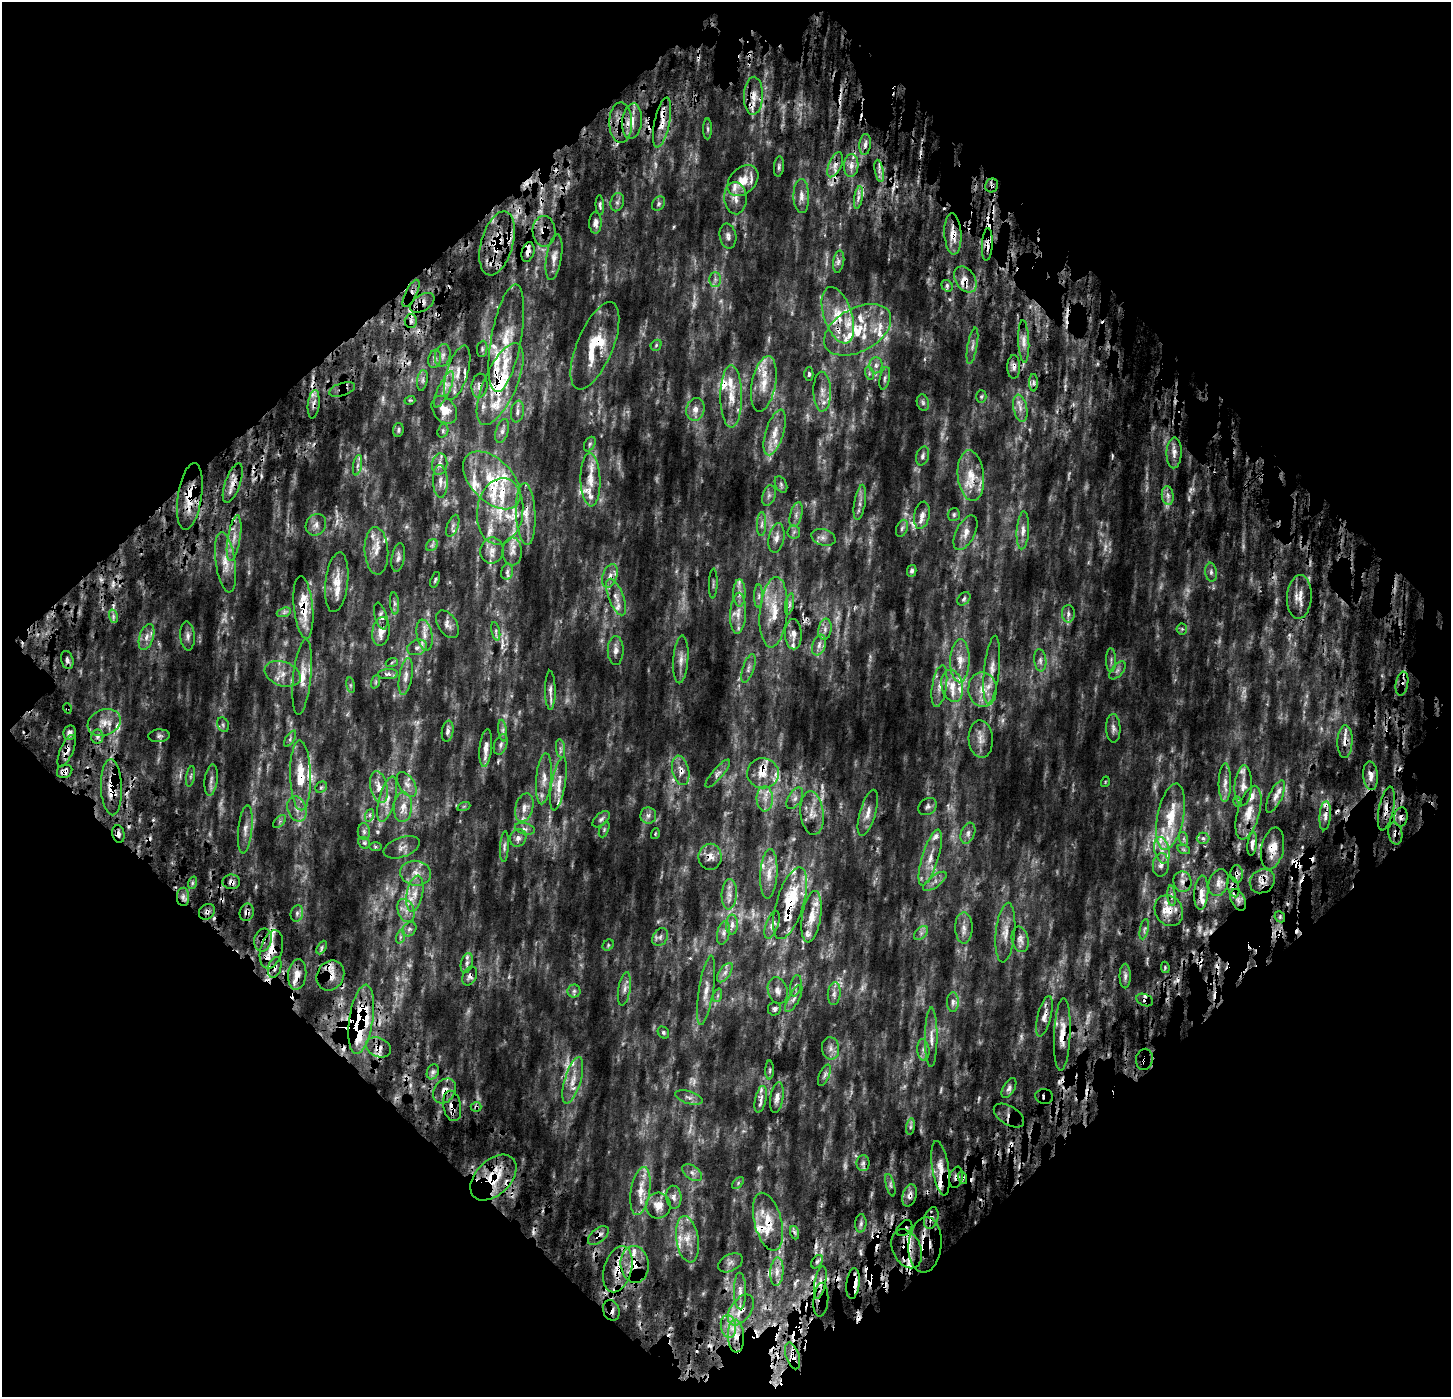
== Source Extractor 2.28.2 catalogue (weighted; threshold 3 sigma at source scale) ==
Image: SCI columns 143-1591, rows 151-1545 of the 1696 x 1693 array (HDU 1 of 3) = the unmasked area's bounding box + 8 px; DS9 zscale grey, full resolution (1 PNG px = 1 image px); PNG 1453 x 1399 px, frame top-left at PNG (2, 2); each listed source drawn as its Kron ellipse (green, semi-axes under 4 px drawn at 4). Shown black and unused: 47% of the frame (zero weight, under 4 of 9 exposures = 19% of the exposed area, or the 3 px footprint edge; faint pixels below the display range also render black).
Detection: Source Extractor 2.28.2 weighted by HDU 2 'WHT'. Background 0.193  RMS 0.039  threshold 0.158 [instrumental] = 3 sigma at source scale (4.09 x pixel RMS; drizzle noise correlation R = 1.36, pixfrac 0.8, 0.0396/0.0396 arcsec/px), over >= 5 px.
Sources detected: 537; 50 too faint to see at this stretch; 45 cosmic-ray / hot-pixel residue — neither listed nor drawn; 91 inside a brighter listed object's ellipse — not listed separately; the other 351 listed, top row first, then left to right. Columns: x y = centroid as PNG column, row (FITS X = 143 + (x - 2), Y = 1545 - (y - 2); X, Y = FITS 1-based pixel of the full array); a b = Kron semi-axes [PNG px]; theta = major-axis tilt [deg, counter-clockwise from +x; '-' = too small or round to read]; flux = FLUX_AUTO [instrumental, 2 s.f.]
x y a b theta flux
753 96 19 9 88 41
632 121 18 10 84 42
662 122 25 7 78 46
621 123 20 11 -89 59
708 129 10 4 -90 6.6
865 144 10 5 84 13
835 165 13 6 67 22
851 165 11 7 87 21
779 166 10 5 85 7.9
879 171 11 3 -80 12
743 181 18 12 45 64
992 186 7 6 - 11
801 196 17 8 -88 26
735 198 16 11 -85 31
858 198 11 4 81 12
617 202 9 6 75 10
659 204 8 6 56 8.1
600 205 10 4 -87 7.5
595 223 10 6 89 16
544 231 15 11 -89 34
953 234 21 8 -87 45
728 236 12 8 -81 16
497 243 33 16 74 110
987 244 16 5 86 20
528 252 10 6 74 18
554 257 23 7 81 28
839 262 11 5 81 12
715 279 7 6 - 9.8
965 279 14 9 -57 27
947 286 6 5 - 7
411 293 15 5 64 19
422 303 13 8 32 26
838 315 29 14 -72 100
411 321 6 6 - 12
858 330 36 21 29 190
506 338 55 15 79 120
1024 341 21 5 -87 22
656 345 6 5 - 5.3
595 346 47 18 68 140
972 346 18 5 80 15
482 349 8 5 82 6.9
443 355 11 7 78 15
435 359 9 6 78 11
876 365 8 6 90 14
1014 367 11 6 89 16
457 373 28 10 73 52
869 373 7 4 -73 7.3
809 374 7 4 89 7.3
885 378 11 5 78 8.9
422 380 10 5 80 8.8
1033 383 9 4 90 7.9
500 384 44 16 66 190
764 384 28 12 79 68
480 386 12 8 84 17
342 389 13 6 17 18
444 389 19 6 65 27
822 392 20 9 -89 35
731 397 31 11 -90 70
981 397 6 5 - 5.2
410 400 5 3 - 3.2
923 403 8 6 -74 8.5
314 404 14 5 83 19
1020 408 14 6 -78 23
695 409 11 9 76 23
444 410 15 11 -54 39
517 412 11 6 81 13
398 430 7 5 83 6.3
443 431 7 5 71 7.2
502 431 12 6 74 16
775 432 24 9 73 49
590 444 8 5 61 7
1174 453 15 7 88 24
923 456 10 6 74 12
440 464 11 7 82 18
357 465 10 4 79 11
971 476 25 13 -84 76
492 480 35 21 -45 180
590 480 26 10 -88 59
440 481 16 7 -88 25
233 483 20 7 70 31
781 484 9 5 -65 8.8
769 496 10 6 73 12
1168 496 9 6 -83 16
190 497 33 12 81 87
860 502 18 5 81 18
500 511 33 23 82 170
526 514 31 9 -87 51
796 515 13 6 75 16
922 515 14 7 79 22
954 515 6 6 - 6.6
762 524 12 4 89 12
316 525 11 10 - 21
453 526 11 5 69 12
902 528 9 5 71 8.3
1023 530 19 6 87 25
794 532 7 6 - 9
965 533 19 9 63 29
823 537 12 8 -17 18
234 538 23 6 80 35
776 538 15 7 79 23
432 545 7 5 46 7.8
376 551 24 12 -87 45
492 551 13 11 80 31
512 551 14 9 -88 24
398 558 14 6 81 15
225 562 30 10 -82 52
912 571 6 5 - 8.5
507 572 8 6 76 9.6
1211 572 9 6 -84 10
610 576 12 7 72 21
435 580 8 3 72 5.4
337 582 30 11 83 51
713 583 15 3 88 5.5
739 593 13 6 90 18
759 596 12 4 90 10
616 597 19 7 -69 30
1299 597 22 12 87 44
964 599 7 5 46 7.7
394 603 11 4 -85 9.5
790 604 11 4 79 8.5
303 607 31 9 -84 76
284 612 7 4 19 7.6
774 612 35 14 85 94
738 613 20 8 87 33
1068 614 9 6 -89 12
113 616 7 4 -73 7.9
381 616 14 6 -74 13
447 624 15 9 -58 19
825 629 10 6 82 15
1182 629 5 5 - 5.6
496 631 9 4 -78 7.6
381 632 14 8 81 30
793 634 15 8 -89 24
424 635 16 8 -79 28
187 636 14 7 -86 17
146 637 13 7 71 23
819 645 11 6 69 17
417 647 10 7 20 16
616 650 14 8 90 20
681 659 24 7 86 29
67 660 9 6 -77 13
1040 660 11 6 -84 13
1111 660 12 5 90 11
960 661 21 9 88 49
392 662 6 4 20 4.3
748 668 15 5 72 15
992 670 34 7 84 40
1117 670 10 5 49 12
283 674 18 12 -19 43
388 674 10 5 4 11
406 676 19 6 80 21
302 677 38 9 84 51
375 682 7 4 71 6
1402 684 12 6 80 17
351 685 8 4 -82 5.3
939 686 21 7 81 30
952 686 16 10 -77 49
982 689 17 14 -89 57
550 690 19 5 -89 17
67 708 5 3 - 4.2
104 723 17 12 22 46
223 725 7 5 -69 7.8
1113 728 14 7 -89 17
448 731 10 5 81 12
503 731 11 4 -82 9.5
70 733 7 6 - 13
159 736 11 6 4 10
97 737 7 6 - 11
290 739 9 4 57 6.3
981 739 19 12 -87 33
1345 741 16 7 88 26
501 744 10 6 70 13
486 748 19 6 84 27
560 748 9 4 -82 9.2
67 751 17 6 67 22
681 770 15 8 -77 29
65 771 8 6 25 15
763 773 16 15 - 60
718 774 17 5 50 14
300 775 35 10 -89 100
191 776 10 3 81 6.5
1371 776 14 7 -86 28
544 779 25 7 85 37
211 780 16 6 83 16
1105 782 5 3 - 2.9
1225 783 19 6 89 24
407 784 14 7 -57 23
559 784 27 7 80 39
1243 786 20 8 87 27
111 787 28 10 -88 73
321 787 6 5 - 6.3
379 787 16 8 -78 35
1275 796 18 6 65 25
795 798 12 6 59 16
387 799 23 8 75 42
765 799 12 8 -88 27
1238 802 5 3 - 3.7
464 806 7 4 19 4.5
403 807 15 9 86 36
524 807 14 8 73 28
928 807 10 8 38 12
1386 808 22 7 78 31
297 809 13 9 -71 29
812 813 22 11 -83 44
868 813 24 8 74 30
1248 813 28 11 75 65
370 815 6 4 71 6.6
648 815 8 8 - 14
1325 816 14 5 85 18
1171 817 33 13 79 110
1401 817 9 6 81 16
601 819 10 6 42 9.9
280 822 8 4 45 7
245 829 24 7 85 29
525 829 10 5 -14 12
604 830 8 4 65 5.4
364 832 8 6 -89 9.4
968 833 11 6 69 16
1395 833 11 7 -81 15
118 834 9 6 -79 14
655 834 5 4 - 3.8
518 838 9 8 - 15
1203 838 6 5 - 8.5
1184 839 7 4 -72 7
364 843 6 5 - 6.4
1252 844 12 4 83 16
376 846 6 3 0 5.4
402 847 19 10 20 25
504 847 15 4 86 9.5
1272 848 21 11 78 48
1162 850 13 7 -77 29
1184 850 6 4 -19 5.8
710 857 13 11 88 26
930 858 29 8 73 51
1161 865 12 8 84 19
416 873 15 12 -7 41
769 874 25 8 86 39
1237 874 9 6 -85 12
935 881 14 5 37 17
1262 881 13 11 38 33
231 882 9 7 0 16
1182 882 10 9 - 22
192 883 6 4 72 5.9
1219 883 14 9 69 26
1233 887 11 5 -73 13
1201 893 17 7 86 27
415 894 18 8 78 38
729 894 15 7 87 24
1172 896 10 4 -85 10
183 897 9 6 90 15
1238 900 11 7 -63 16
790 903 37 13 73 160
406 910 12 8 -69 24
1169 911 16 13 -60 51
207 912 9 7 43 13
247 912 9 7 77 16
297 913 8 6 76 9.9
811 917 26 9 81 58
1280 917 6 4 -48 6.3
732 925 10 6 89 14
772 925 14 6 71 18
964 928 15 8 -89 22
409 929 8 6 43 9.7
1144 929 10 3 78 7.3
723 933 12 6 77 13
921 933 8 5 46 9.6
1005 933 30 9 84 41
400 937 7 4 72 6.8
660 937 9 7 56 14
1020 939 13 8 -78 17
263 940 11 8 75 22
608 945 6 5 - 5.1
322 947 7 4 61 6.1
271 950 20 11 75 54
467 963 10 6 76 15
275 967 11 6 75 15
1165 967 6 4 -80 4.2
725 973 11 5 55 16
297 974 15 9 83 31
330 975 15 13 59 41
470 976 10 6 64 13
1125 976 12 5 90 13
796 986 11 5 78 13
624 989 17 6 80 20
706 990 35 7 81 42
574 991 6 6 - 8.9
778 991 13 9 -74 25
834 994 11 6 84 17
718 995 7 4 71 6.5
794 999 15 5 62 18
1145 1000 9 6 -22 9.7
953 1002 10 6 90 14
774 1009 7 6 - 11
1044 1016 21 6 76 25
361 1019 35 12 81 310
663 1032 6 5 - 6.1
1062 1034 36 8 88 57
931 1037 30 6 89 30
379 1047 13 9 -25 26
830 1048 11 8 -81 20
923 1050 11 6 -85 14
1144 1059 10 8 77 36
770 1070 9 3 90 6.1
433 1072 8 6 68 11
824 1075 11 5 67 11
573 1080 24 8 73 45
1009 1088 11 5 59 12
445 1091 13 10 54 34
1044 1096 9 7 -10 12
777 1097 15 6 81 22
689 1098 14 6 -17 16
761 1099 13 5 78 17
452 1106 15 9 -79 31
476 1107 5 5 - 6
1009 1116 17 9 -31 23
911 1127 8 4 81 8
863 1163 8 6 88 12
941 1168 27 8 -81 41
692 1173 11 6 -38 15
956 1177 11 6 78 15
493 1178 27 17 44 140
963 1178 6 4 -73 7.6
738 1183 7 4 47 5.7
890 1185 11 3 -75 7.1
640 1191 24 9 81 56
910 1195 11 7 73 18
674 1197 11 7 -86 16
658 1206 13 12 - 39
931 1218 11 6 72 21
768 1222 30 13 -75 82
861 1223 9 5 86 9.3
904 1228 9 6 47 10
795 1233 7 4 -70 8.1
598 1235 12 7 39 20
687 1239 23 11 -81 54
925 1245 28 16 85 100
907 1249 20 14 -64 62
817 1262 7 5 53 7.8
730 1263 13 8 27 15
635 1264 18 14 -84 78
618 1269 24 14 74 73
777 1272 14 6 86 24
820 1282 16 5 80 22
853 1283 15 6 83 44
740 1291 18 6 -89 22
821 1300 17 7 85 19
611 1310 10 8 -66 17
741 1310 17 10 55 46
728 1326 11 7 -80 27
736 1336 16 8 -88 43
792 1356 14 6 -72 24
Overlapping masked pixels (flux is a lower limit): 87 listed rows (the first 20) at x y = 753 96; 662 122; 621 123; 992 186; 544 231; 953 234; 497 243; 987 244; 528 252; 965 279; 411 293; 422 303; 838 315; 595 346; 1014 367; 500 384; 480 386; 342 389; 314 404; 971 476